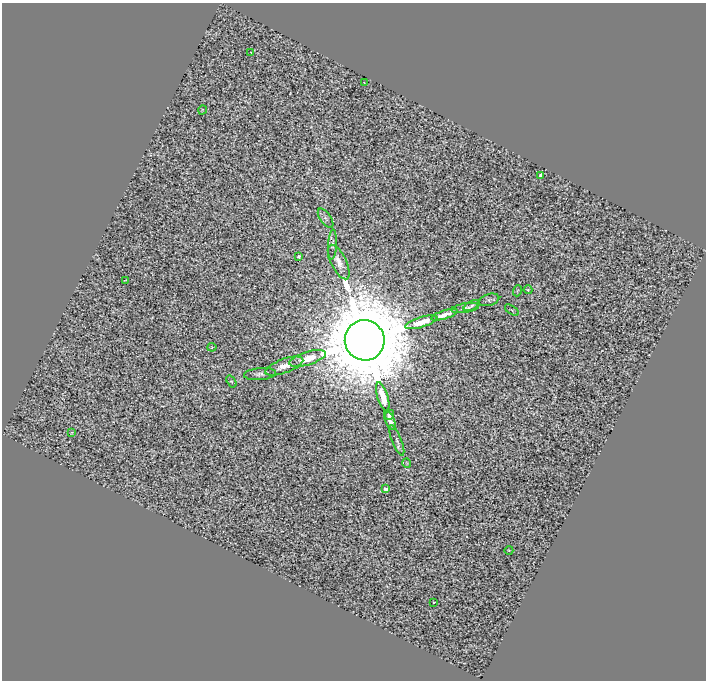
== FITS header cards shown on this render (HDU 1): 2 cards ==
NAXIS1  =                  704
NAXIS2  =                  678

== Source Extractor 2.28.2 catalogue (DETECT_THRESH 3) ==
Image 704 x 678 px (HDU 1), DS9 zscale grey, 1 PNG px = 1 image px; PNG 708 x 682 px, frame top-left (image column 1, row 678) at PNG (2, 3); each listed source drawn as its Kron ellipse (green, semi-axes under 4 px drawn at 4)
Background 0.522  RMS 1.4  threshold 4.21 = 3 sigma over >= 5 px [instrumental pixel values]
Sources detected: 32; all 32 listed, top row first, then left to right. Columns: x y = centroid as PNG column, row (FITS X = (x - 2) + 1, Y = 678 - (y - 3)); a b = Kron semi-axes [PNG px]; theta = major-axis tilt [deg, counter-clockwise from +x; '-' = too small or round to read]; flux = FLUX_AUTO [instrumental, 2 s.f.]
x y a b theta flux
251 52 3 2 - 5.4e+01
364 83 3 2 - 5.0e+01
202 110 4 3 - 6.6e+01
541 176 4 4 - 5.2e+02
326 218 11 5 -55 3.1e+02
332 244 15 4 86 2.4e+02
298 256 3 3 - 1.1e+02
339 262 19 7 -63 8.6e+02
125 281 4 2 - 9.7e+01
528 290 4 4 - 9.9e+01
517 291 5 3 - 9.8e+01
489 300 10 6 16 2.5e+02
472 305 9 4 25 2.0e+02
465 308 14 5 10 3.4e+02
512 310 8 3 -34 1.0e+02
444 315 14 4 17 6.4e+02
421 322 17 5 17 1.4e+03
365 340 20 20 - 1.9e+06
212 347 4 4 - 1.1e+02
308 358 19 6 18 1.6e+03
284 366 20 7 20 8.5e+02
260 374 16 6 5 4.2e+02
231 381 6 4 -55 1.2e+02
383 397 15 5 -73 1.4e+03
389 415 5 4 - 2.5e+02
390 420 10 4 -67 5.0e+02
72 433 4 2 - 8.1e+01
397 440 16 4 -69 2.9e+02
407 463 5 3 - 6.7e+01
385 489 4 3 - 3.4e+02
509 550 4 3 - 7.7e+01
434 602 3 2 - 1.4e+02